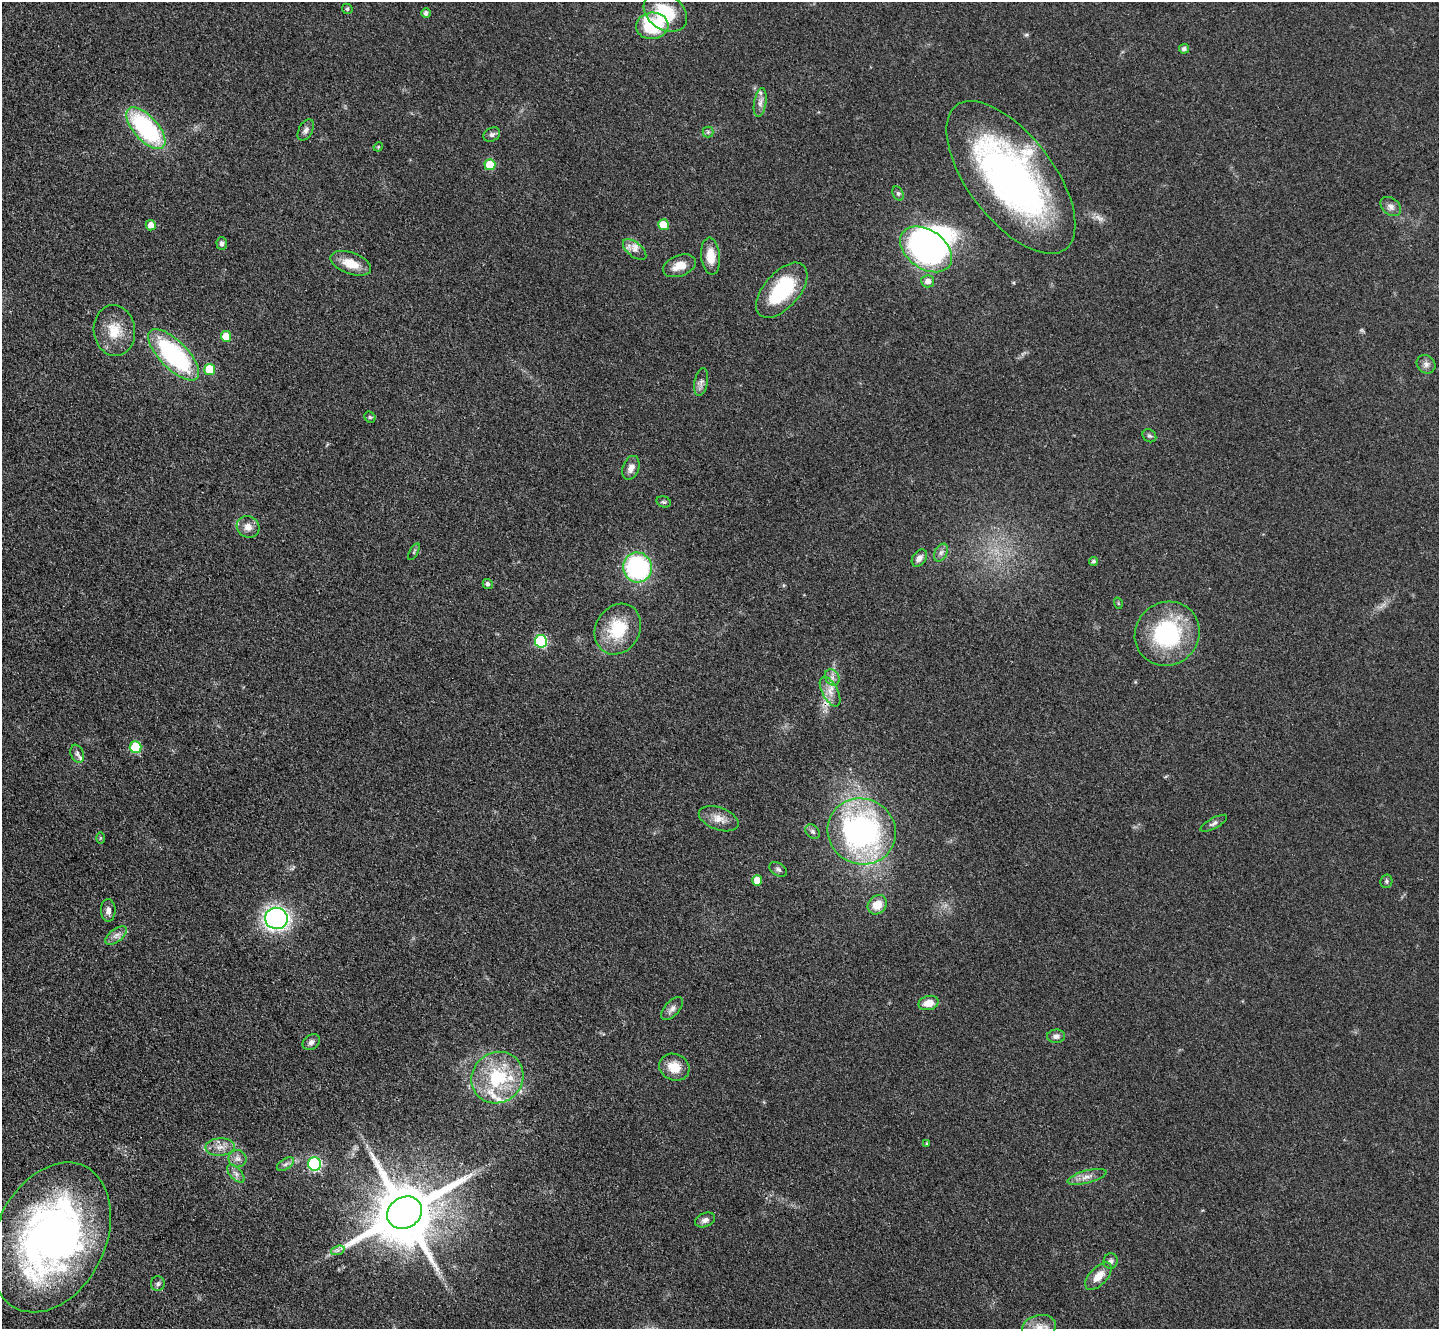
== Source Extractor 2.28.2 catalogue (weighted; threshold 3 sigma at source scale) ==
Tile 7 of 4 x 4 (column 3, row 2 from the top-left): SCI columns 2905-4341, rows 3117-4443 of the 5954 x 5981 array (HDU 1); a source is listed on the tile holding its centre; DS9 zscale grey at full resolution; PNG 1441 x 1331 px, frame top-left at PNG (2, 2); each listed source drawn as its Kron ellipse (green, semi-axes under 4 px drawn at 4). Shown black and unused: <1% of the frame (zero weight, under 3 of 4 exposures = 3% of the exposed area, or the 3 px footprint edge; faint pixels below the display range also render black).
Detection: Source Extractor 2.28.2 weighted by HDU 2 'WHT'; one run over the whole footprint, this tile lists its part. Background 0.0721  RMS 0.0063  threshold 0.0282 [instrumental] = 3 sigma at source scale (4.5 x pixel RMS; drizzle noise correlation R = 1.50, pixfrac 1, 0.05/0.05 arcsec/px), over >= 5 px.
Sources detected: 89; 1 inside a brighter object's white glare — neither listed nor drawn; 5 inside a brighter listed object's ellipse — not listed separately; the other 83 listed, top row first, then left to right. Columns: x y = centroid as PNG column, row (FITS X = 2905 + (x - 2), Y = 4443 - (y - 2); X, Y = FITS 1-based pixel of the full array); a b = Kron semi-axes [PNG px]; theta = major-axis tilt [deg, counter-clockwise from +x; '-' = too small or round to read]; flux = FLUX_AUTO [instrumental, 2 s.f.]
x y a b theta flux
347 9 5 5 - 1.1
665 12 23 17 -36 27
426 13 5 4 - 2.1
652 26 16 13 6 42
1184 49 5 5 - 1.8
760 103 14 6 81 3.4
146 128 26 12 -48 83
306 130 11 7 61 2.6
708 132 5 5 - 1.2
492 135 9 6 30 2
378 147 5 3 - 0.67
490 165 5 5 - 22
1011 177 90 42 -53 270
898 194 7 5 -64 1.3
1391 207 11 8 -38 3.2
151 225 5 5 - 5.6
663 225 5 5 - 13
222 243 6 5 - 2.1
926 249 29 19 -35 220
635 250 14 7 -39 4.3
711 256 18 9 -85 11
351 263 21 10 -19 12
679 266 17 10 21 8.9
928 281 6 6 - 4
782 290 33 17 49 46
114 331 25 20 -83 16
226 336 5 5 - 12
174 355 33 14 -45 91
1426 364 10 8 -43 2.9
210 369 5 5 - 20
701 382 14 6 79 3
370 417 6 5 - 1
1149 436 7 6 - 1.5
631 468 12 8 71 4.5
664 502 7 5 -15 1.4
248 527 12 10 -34 5.3
414 552 9 3 61 0.91
941 553 9 6 63 2.5
919 558 9 6 54 3.3
1093 561 4 4 - 1.3
637 567 15 14 - 85
488 584 5 5 - 1.8
1118 603 6 3 -72 0.67
618 629 26 22 59 29
1167 634 33 31 37 66
541 641 6 6 - 71
832 677 8 6 -55 2.9
830 692 16 7 -61 6
136 747 6 6 - 39
77 754 9 6 -68 2
719 819 21 11 -20 7.3
1214 823 15 5 29 2.2
862 831 35 32 -26 170
813 832 8 6 -45 1.7
100 838 6 4 89 0.76
778 869 10 6 -32 1.7
757 880 5 5 - 9.2
1386 881 7 6 - 1.3
877 905 10 9 - 10
108 911 11 7 -89 3.3
276 918 11 10 - 220
116 935 12 6 37 3.5
929 1003 10 7 13 7.9
672 1009 14 7 47 3
1056 1036 9 6 4 2.8
311 1042 9 7 35 2.6
674 1067 15 13 -24 11
497 1078 27 25 42 41
927 1143 4 3 - 0.71
220 1147 15 8 2 5.8
238 1159 9 8 - 3.3
285 1164 9 5 33 2
314 1164 7 6 - 95
236 1174 11 6 -48 2.7
1087 1177 20 6 15 4.9
404 1213 18 15 33 6200
705 1220 10 7 24 3
51 1237 79 55 64 320
338 1250 7 4 18 1.7
1110 1261 8 7 - 2.2
1098 1276 17 9 47 8.6
158 1284 7 7 - 1.6
1039 1327 17 12 11 8.3
Overlapping masked pixels (flux is a lower limit): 2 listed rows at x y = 830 692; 404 1213
Isophote crosses this tile's border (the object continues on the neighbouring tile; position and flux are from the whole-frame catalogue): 1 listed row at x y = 1039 1327